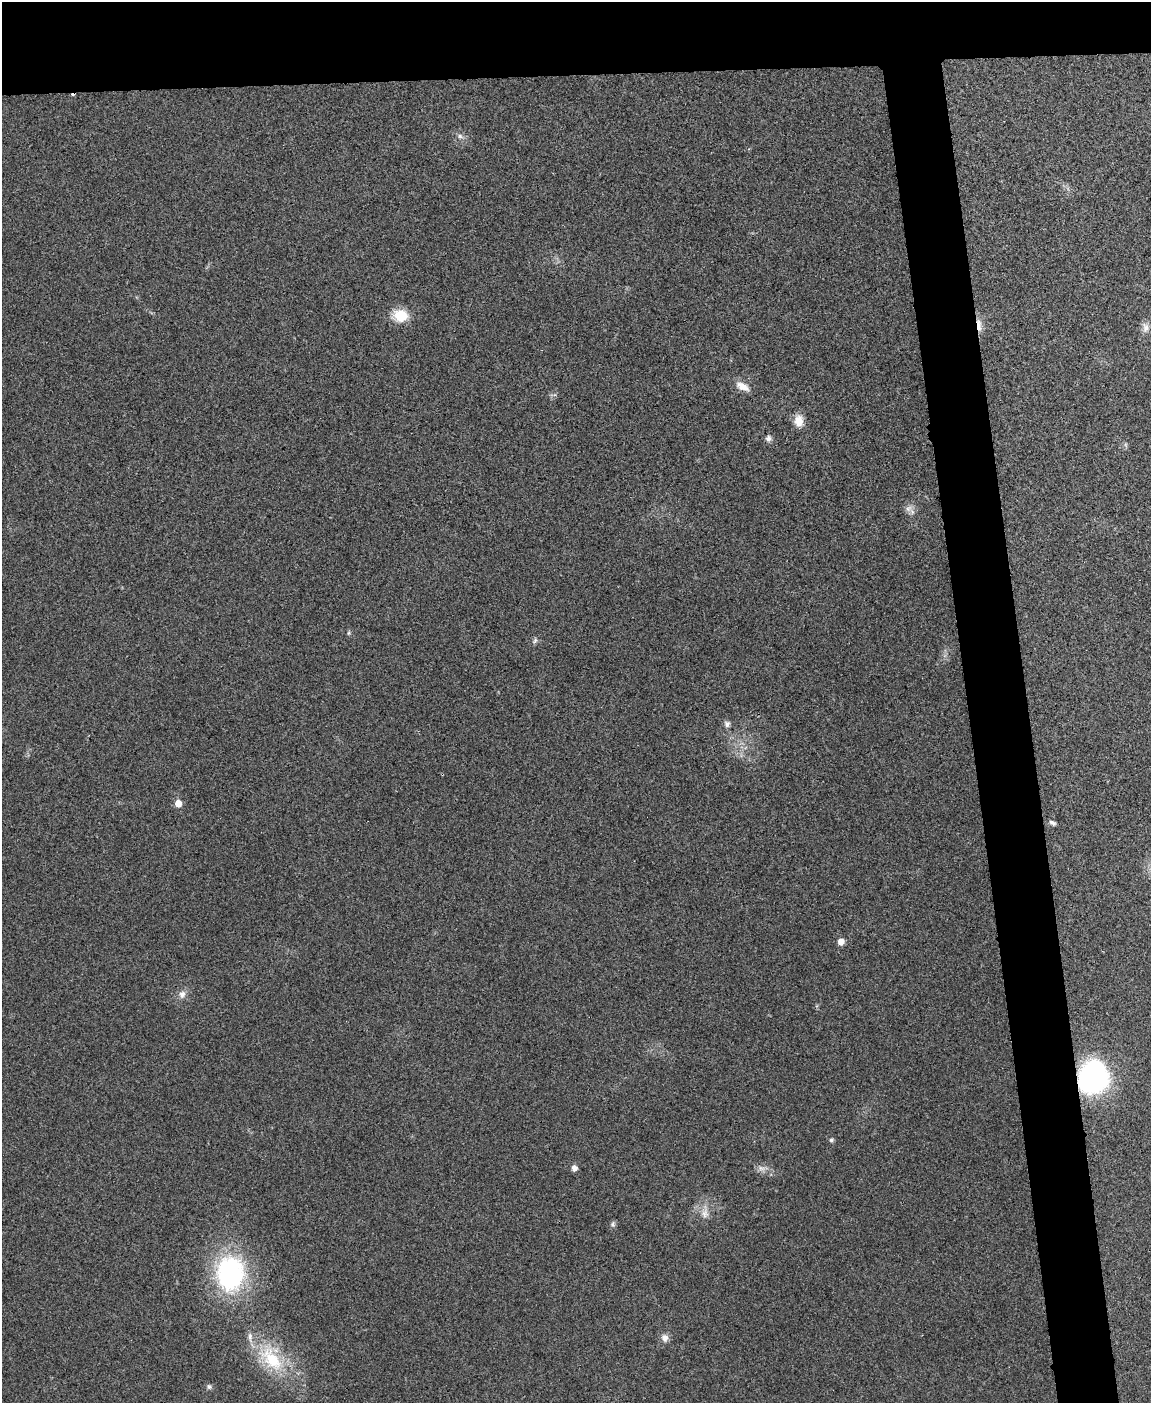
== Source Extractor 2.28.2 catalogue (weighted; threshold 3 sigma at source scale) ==
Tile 2 of 4 x 3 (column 2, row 1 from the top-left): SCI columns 1154-2302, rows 2944-4344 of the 4603 x 4585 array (HDU 1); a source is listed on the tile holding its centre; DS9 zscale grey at full resolution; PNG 1153 x 1405 px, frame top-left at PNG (2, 2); no overlay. Shown black and unused: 10% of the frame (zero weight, under 3 of 4 exposures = <1% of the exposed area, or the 3 px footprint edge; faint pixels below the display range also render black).
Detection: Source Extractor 2.28.2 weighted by HDU 2 'WHT'; one run over the whole footprint, this tile lists its part. Background 0.0333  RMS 0.0062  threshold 0.0278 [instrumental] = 3 sigma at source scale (4.5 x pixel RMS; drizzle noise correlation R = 1.50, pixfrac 1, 0.05/0.05 arcsec/px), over >= 5 px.
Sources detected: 28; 1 cosmic-ray / hot-pixel residue — not listed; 1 inside a brighter listed object's ellipse — not listed separately; the other 26 listed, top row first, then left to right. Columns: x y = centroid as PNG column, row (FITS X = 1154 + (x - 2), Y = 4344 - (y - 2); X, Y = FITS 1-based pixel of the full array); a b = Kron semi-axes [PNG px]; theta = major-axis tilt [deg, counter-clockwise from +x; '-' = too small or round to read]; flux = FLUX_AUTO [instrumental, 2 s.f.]
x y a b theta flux
460 136 8 6 -28 2
400 316 16 13 -3 16
979 325 20 6 -83 5
1145 327 14 9 -77 3.9
742 386 19 9 -26 6.2
799 421 14 10 -89 7.2
768 438 9 7 61 2.1
1126 445 7 4 -71 1.1
908 509 11 8 32 3.5
349 633 6 4 89 0.88
535 641 9 5 53 1.5
727 724 8 7 - 2.2
178 803 6 5 - 7.8
1052 823 9 6 -26 1.8
841 941 5 5 - 5.8
182 994 11 9 66 3.7
1093 1077 32 27 62 120
831 1140 5 5 - 1.4
574 1168 6 5 - 3.6
762 1168 12 6 -8 3.1
705 1213 16 10 85 5.8
613 1224 8 6 69 1.5
230 1273 44 35 -89 92
665 1338 10 8 -84 3.7
271 1359 43 23 -49 40
209 1387 7 7 - 1.6
Overlapping masked pixels (flux is a lower limit): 2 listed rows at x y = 979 325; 1093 1077